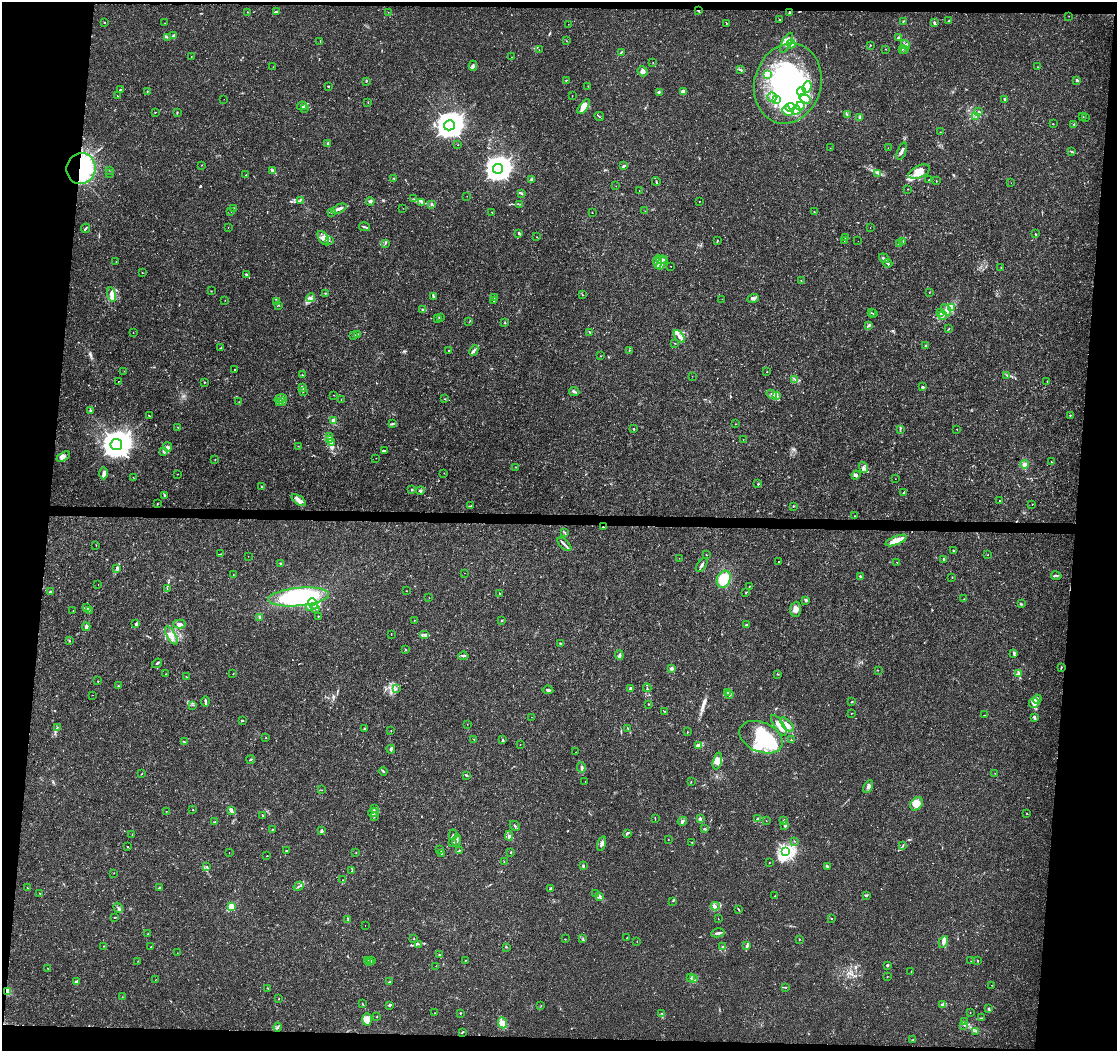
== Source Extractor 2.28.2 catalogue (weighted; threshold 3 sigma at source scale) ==
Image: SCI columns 1-4457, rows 228-4421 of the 4466 x 4702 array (HDU 1 of 3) = the unmasked area's bounding box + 8 px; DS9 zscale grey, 4 x 4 block average (1 PNG px = mean of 4 x 4 image px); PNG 1119 x 1053 px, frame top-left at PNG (2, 2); each listed source drawn as its Kron ellipse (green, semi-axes under 4 px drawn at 4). Shown black and unused: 11% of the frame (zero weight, under 3 of 4 exposures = <1% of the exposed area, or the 3 px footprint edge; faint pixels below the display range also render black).
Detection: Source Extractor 2.28.2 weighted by HDU 2 'WHT'. Background 0.00382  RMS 0.0011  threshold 0.0051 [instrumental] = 3 sigma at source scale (4.5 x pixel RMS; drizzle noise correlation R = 1.50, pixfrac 1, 0.0396/0.0396 arcsec/px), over >= 5 px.
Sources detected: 630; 1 too faint to see at this stretch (4 x 4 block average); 24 inside a brighter object's white glare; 4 cosmic-ray / hot-pixel residue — neither listed nor drawn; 26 coinciding with a brighter row at this scale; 72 inside a brighter listed object's ellipse — not listed separately; of the other 503, all 500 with FLUX_AUTO >= 0.106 (the completeness limit of this list) listed and drawn (3 fainter detections not listed), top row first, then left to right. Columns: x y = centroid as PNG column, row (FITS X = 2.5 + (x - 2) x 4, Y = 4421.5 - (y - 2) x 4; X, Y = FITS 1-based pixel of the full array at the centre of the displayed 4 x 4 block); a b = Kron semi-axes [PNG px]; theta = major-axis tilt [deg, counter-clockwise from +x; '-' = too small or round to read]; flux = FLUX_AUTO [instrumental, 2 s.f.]
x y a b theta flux
276 11 3 2 - 0.56
698 11 3 2 - 1.2
248 12 2 2 - 0.3
388 12 2 2 - 0.14
789 13 4 2 - 0.88
1069 16 2 2 - 0.15
780 20 3 2 - 0.43
903 21 3 2 - 0.45
949 21 3 2 - 0.3
104 22 2 2 - 0.89
165 23 2 2 - 0.19
726 23 2 2 - 0.16
934 23 4 2 - 1.8
568 24 2 2 - 0.12
173 36 4 3 - 1.1
167 37 2 2 - 0.3
898 38 3 2 - 0.88
566 41 2 2 - 0.16
320 42 2 2 - 0.22
786 43 11 4 62 4.7
791 44 4 4 - 2.2
870 45 2 2 - 0.47
906 45 5 2 - 1.7
886 49 2 2 - 0.22
902 49 2 2 - 0.28
905 49 3 2 - 0.42
539 50 2 2 - 0.13
621 52 4 2 - 0.66
191 56 2 2 - 0.25
511 57 2 2 - 0.16
653 63 2 2 - 0.22
473 66 5 2 - 1.1
273 67 2 2 - 0.15
1038 67 2 2 - 0.21
740 70 4 2 - 0.92
643 71 5 5 - 2.5
767 75 3 2 - 0.98
566 80 2 2 - 0.36
1077 80 3 2 - 1.1
366 81 2 2 - 0.85
788 83 40 33 74 100
328 86 2 2 - 0.83
588 86 2 2 - 0.2
807 87 6 3 69 2.8
121 90 4 2 - 0.65
147 91 2 2 - 0.34
659 92 2 2 - 0.47
683 92 3 2 - 4.2
801 92 5 4 - 2.9
117 96 4 2 - 0.48
572 96 2 2 - 0.16
772 97 5 2 - 1
224 99 2 2 - 0.11
776 99 3 2 - 1.2
805 99 6 4 -30 3.2
1005 99 2 2 - 1.2
368 102 2 2 - 0.32
302 106 5 3 - 2
800 106 4 2 - 1.3
584 107 8 4 53 7.4
790 107 4 2 - 1.5
305 109 2 2 - 0.32
796 110 4 3 - 1.8
787 111 6 4 -42 3.3
978 111 2 2 - 0.27
155 112 2 2 - 0.29
177 112 2 2 - 0.53
847 114 3 2 - 0.55
1083 116 2 2 - 0.38
599 117 5 2 - 0.53
860 117 2 2 - 9.6
976 117 2 2 - 0.41
1086 117 2 2 - 0.22
1053 124 2 2 - 0.22
1074 124 2 2 - 0.41
449 125 5 5 - 1100
940 132 2 2 - 0.17
327 143 3 2 - 0.58
458 145 2 2 - 0.34
830 148 2 2 - 0.13
888 148 2 2 - 0.11
902 151 9 2 67 2.2
1071 151 2 2 - 0.36
202 165 2 2 - 0.17
623 166 3 2 - 0.75
81 169 15 14 - 72
498 169 5 4 - 900
110 170 2 2 - 0.36
272 171 4 3 - 1.1
919 172 11 6 25 8.2
110 173 2 2 - 0.28
878 173 3 2 - 0.38
246 175 2 2 - 0.26
394 178 2 2 - 0.43
531 180 3 2 - 0.81
929 180 3 2 - 0.63
936 181 2 2 - 0.22
656 182 5 2 - 0.56
1011 183 2 2 - 0.11
616 186 2 2 - 0.12
908 189 2 2 - 0.25
639 191 2 2 - 0.17
521 193 3 2 - 0.72
467 196 2 2 - 0.14
414 199 2 2 - 0.41
300 200 2 2 - 0.4
370 201 4 3 - 1.8
699 201 2 2 - 0.3
422 202 2 2 - 0.53
432 204 2 2 - 1
520 204 2 2 - 0.26
234 208 2 2 - 0.68
403 208 2 2 - 0.15
339 209 8 2 21 3.5
645 211 2 2 - 0.16
231 212 2 2 - 0.12
331 212 3 2 - 0.63
492 212 2 2 - 0.27
814 212 3 2 - 0.39
592 213 2 2 - 0.23
365 227 5 2 - 1
86 228 5 2 - 0.89
228 228 2 2 - 0.12
870 228 2 2 - 0.29
519 233 2 2 - 2.2
1035 234 2 2 - 0.38
537 237 2 2 - 0.28
846 237 2 2 - 0.53
323 238 8 4 -57 3.7
329 240 2 2 - 0.31
717 241 4 2 - 0.64
844 241 2 2 - 0.21
858 241 2 2 - 0.12
903 241 4 2 - 0.88
385 244 2 2 - 0.48
900 244 2 2 - 0.49
884 258 5 2 - 1.4
662 260 6 3 3 2.4
116 262 2 2 - 0.21
658 262 7 3 89 3.7
661 263 7 2 63 2.2
888 263 4 2 - 0.94
671 266 2 2 - 0.25
1001 267 2 2 - 0.4
142 273 2 2 - 0.21
246 274 4 2 - 0.89
801 281 3 2 - 0.32
211 291 2 2 - 0.33
929 292 2 2 - 0.21
325 293 2 2 - 0.21
112 294 7 3 -78 4
583 295 2 2 - 0.57
433 296 3 2 - 0.91
494 297 2 2 - 0.64
311 298 4 3 - 1.8
722 299 2 2 - 0.26
753 299 6 3 18 1.7
225 300 2 2 - 0.18
493 301 2 2 - 0.31
277 302 3 2 - 0.65
279 305 2 2 - 0.33
952 307 3 2 - 0.95
422 310 3 2 - 0.76
946 310 6 4 -60 2.8
871 313 2 2 - 0.25
941 313 2 2 - 0.47
874 314 2 2 - 0.46
943 316 4 2 - 1.4
440 317 3 2 - 0.54
437 318 2 2 - 0.21
469 322 2 2 - 0.22
505 323 2 2 - 0.45
868 326 3 2 - 0.81
949 329 2 2 - 0.31
590 332 2 2 - 0.32
133 333 2 2 - 0.53
357 334 2 2 - 0.41
353 336 2 2 - 0.46
679 336 7 3 -55 2.9
675 343 2 2 - 0.26
925 345 2 2 - 2.1
221 348 4 2 - 0.69
449 350 2 2 - 0.35
474 350 6 2 66 1.6
629 350 2 2 - 0.19
600 356 2 2 - 0.18
235 370 2 2 - 0.45
124 371 2 2 - 0.14
767 372 2 2 - 0.2
302 375 2 2 - 0.31
1006 375 2 2 - 0.33
692 376 2 2 - 0.14
795 379 2 2 - 0.42
119 381 2 2 - 0.27
1047 381 2 2 - 0.3
204 382 2 2 - 0.34
302 387 4 3 - 1.2
922 387 2 2 - 1.3
303 391 3 2 - 0.54
574 391 5 2 - 1.5
772 394 5 3 - 1.6
333 395 2 2 - 0.17
776 396 3 2 - 0.8
280 399 6 3 16 1.8
341 399 2 2 - 0.18
445 399 2 2 - 0.24
239 402 2 2 - 0.15
280 402 3 2 - 0.67
283 402 3 2 - 0.58
90 411 3 2 - 0.77
1070 415 2 2 - 0.59
149 416 3 2 - 0.47
334 421 2 2 - 15
392 424 3 2 - 0.92
735 424 2 2 - 0.26
178 427 3 2 - 0.43
634 429 2 2 - 0.6
900 429 2 2 - 0.34
957 429 2 2 - 0.21
330 437 3 2 - 0.41
330 440 2 2 - 0.29
743 440 2 2 - 0.11
331 442 3 2 - 0.49
116 444 6 5 - 1400
298 446 2 2 - 0.2
167 447 4 2 - 0.99
163 451 3 2 - 0.63
385 451 3 2 - 0.95
63 457 7 3 31 2.9
376 458 2 2 - 0.16
215 460 2 2 - 0.28
1051 461 2 2 - 0.24
1024 464 4 4 - 2.3
516 467 2 2 - 0.25
863 468 6 4 -74 2
104 473 6 3 -89 1.7
444 473 2 2 - 0.21
178 474 2 2 - 0.27
856 475 4 3 - 1.3
133 477 2 2 - 0.27
896 479 2 2 - 0.12
758 484 2 2 - 0.58
261 486 2 2 - 0.55
411 490 2 2 - 0.35
420 490 4 2 - 0.97
903 493 2 2 - 0.36
164 495 4 2 - 0.65
299 500 8 4 -35 3.1
1000 500 3 2 - 0.74
157 504 2 2 - 0.33
1032 504 2 2 - 0.25
471 506 2 2 - 0.19
793 506 2 2 - 0.56
854 516 2 2 - 0.33
603 527 2 2 - 1.3
565 532 3 2 - 0.5
896 540 11 4 22 8.3
564 544 8 2 -43 1.9
96 545 2 2 - 0.15
953 551 2 2 - 0.49
221 554 2 2 - 0.38
706 555 2 2 - 0.27
988 555 2 2 - 0.44
248 556 2 2 - 0.14
679 558 2 2 - 0.2
944 559 2 2 - 1.4
778 561 2 2 - 0.19
897 562 2 2 - 0.24
280 563 3 2 - 0.55
702 565 8 2 54 1.6
117 568 3 2 - 0.64
464 573 2 2 - 0.11
233 574 2 2 - 0.16
860 576 3 2 - 0.61
1056 576 5 2 - 1.1
952 577 2 2 - 0.24
724 579 9 6 64 18
98 584 2 2 - 0.14
749 586 2 2 - 0.2
167 589 2 2 - 0.25
51 591 4 2 - 0.65
406 591 2 2 - 0.23
499 593 2 2 - 0.37
746 593 3 2 - 0.36
299 597 30 9 5 87
429 598 2 2 - 0.21
964 599 2 2 - 0.2
806 600 2 2 - 4.6
313 604 6 4 -65 3.4
1021 604 4 2 - 0.66
309 607 3 2 - 1.4
86 608 2 2 - 0.32
316 609 2 2 - 0.38
796 609 7 5 87 3.5
89 610 2 2 - 0.18
73 611 2 2 - 0.26
318 616 2 2 - 0.37
260 617 4 2 - 1.2
415 620 2 2 - 0.16
502 620 2 2 - 0.47
135 624 4 2 - 0.76
180 624 6 4 0 3.5
746 625 3 2 - 0.95
86 627 4 3 - 2.5
391 634 3 2 - 0.21
425 634 5 2 - 1.1
171 636 10 3 -61 3.2
70 640 2 2 - 0.22
561 644 3 2 - 0.87
405 650 2 2 - 0.46
1014 654 4 2 - 1.4
619 655 5 2 - 1.5
463 656 5 3 - 1
157 663 5 2 - 0.67
1061 667 3 2 - 0.47
672 668 2 2 - 1.7
878 670 2 2 - 0.18
1019 673 3 2 - 1.7
166 674 2 2 - 0.28
233 674 3 2 - 0.33
777 674 2 2 - 0.56
186 677 2 2 - 0.34
98 681 2 2 - 0.17
118 686 2 2 - 0.5
647 688 4 2 - 0.7
396 689 2 2 - 0.4
630 689 3 2 - 1.4
548 690 5 2 - 1.4
727 692 3 2 - 1
92 695 2 2 - 0.53
729 695 3 2 - 0.49
1037 699 4 2 - 1.5
205 702 5 3 - 1.2
852 702 3 2 - 0.64
1034 703 5 5 - 3.2
649 704 2 2 - 0.35
193 705 2 2 - 0.29
665 711 2 2 - 0.25
852 713 2 2 - 0.29
984 715 2 2 - 0.21
532 717 2 2 - 0.12
1034 717 3 3 - 1.1
242 720 2 2 - 0.7
467 724 2 2 - 0.19
787 724 9 4 -46 3.4
779 725 12 4 -57 4.6
57 728 2 2 - 0.31
628 728 3 2 - 0.39
364 729 3 2 - 0.4
391 730 2 2 - 0.18
687 732 2 2 - 0.27
761 737 23 14 -24 41
266 738 2 2 - 0.6
474 739 2 2 - 0.38
502 740 3 2 - 0.76
791 740 2 2 - 0.31
184 742 2 2 - 0.33
520 745 2 2 - 0.15
698 745 4 3 - 1.4
391 749 4 2 - 1.7
576 752 2 2 - 0.11
251 760 4 2 - 0.71
717 761 8 4 76 3.9
581 767 5 2 - 1.7
383 771 4 2 - 0.8
995 773 2 2 - 0.15
141 774 2 2 - 0.34
466 775 4 2 - 0.69
585 781 2 2 - 0.11
691 782 2 2 - 0.17
868 787 7 2 64 2.2
321 790 2 2 - 0.2
917 804 7 5 52 8.1
374 809 2 2 - 0.64
193 810 2 2 - 0.2
166 811 2 2 - 0.16
231 811 3 2 - 0.93
373 813 5 2 - 1.4
1026 813 2 2 - 0.18
263 815 3 2 - 0.48
374 817 2 2 - 0.39
655 818 3 2 - 0.32
757 818 3 2 - 0.5
700 819 4 3 - 1.2
784 820 2 2 - 0.46
682 821 5 2 - 1
766 821 2 2 - 0.15
215 822 3 2 - 0.65
515 826 5 2 - 0.97
785 826 3 2 - 0.71
272 829 3 2 - 0.35
704 829 2 2 - 0.37
321 831 3 2 - 1.6
627 833 4 2 - 0.83
132 834 2 2 - 0.22
453 835 5 2 - 0.74
509 836 5 3 - 1.4
457 840 7 2 82 1.5
668 840 2 2 - 0.22
794 841 2 2 - 0.35
692 842 2 2 - 0.34
452 843 2 2 - 0.42
602 843 7 3 73 2.1
903 846 3 2 - 0.5
127 847 2 2 - 0.29
440 850 2 2 - 0.28
460 850 3 2 - 0.47
286 851 2 2 - 1.3
229 852 2 2 - 0.12
356 852 2 2 - 0.19
510 852 2 2 - 0.48
786 852 3 2 - 190
441 853 2 2 - 0.4
267 856 2 2 - 0.31
504 861 2 2 - 0.22
769 862 2 2 - 0.16
583 866 3 2 - 1.1
828 866 2 2 - 0.41
207 867 4 2 - 0.62
352 871 2 2 - 0.29
114 873 2 2 - 0.13
343 880 2 2 - 0.19
299 886 5 2 - 1
27 888 2 2 - 0.25
159 888 3 2 - 1.1
551 888 3 2 - 1.3
40 893 2 2 - 0.38
595 893 3 2 - 0.48
867 895 3 2 - 0.38
600 896 4 3 - 1.1
775 896 2 2 - 0.32
672 901 2 2 - 0.32
715 906 4 3 - 1.2
231 907 2 2 - 32
118 908 5 2 - 1.2
739 910 2 2 - 0.36
115 918 2 2 - 0.29
831 918 2 2 - 0.4
348 919 3 2 - 0.39
718 919 2 2 - 0.13
365 926 2 2 - 0.12
718 933 7 2 12 1.6
148 934 2 2 - 0.4
583 938 2 2 - 0.4
627 938 2 2 - 0.35
414 939 2 2 - 0.43
565 939 2 2 - 0.25
799 939 3 2 - 0.34
637 941 2 2 - 0.18
943 942 6 3 63 2
418 944 3 2 - 0.56
747 945 4 2 - 1.4
104 946 2 2 - 0.27
723 946 2 2 - 0.54
151 947 2 2 - 0.47
507 947 3 2 - 0.37
177 953 2 2 - 0.19
439 954 2 2 - 0.33
465 960 2 2 - 0.42
138 961 2 2 - 0.18
367 961 2 2 - 0.34
371 961 2 2 - 0.43
971 961 2 2 - 0.14
977 961 2 2 - 0.49
370 962 2 2 - 0.61
888 965 2 2 - 0.65
436 966 2 2 - 0.11
48 968 2 2 - 0.25
911 972 2 2 - 0.21
887 977 2 2 - 0.19
691 978 3 2 - 0.72
693 979 2 2 - 0.69
155 980 2 2 - 0.19
76 982 4 2 - 2.4
390 982 2 2 - 0.57
992 985 2 2 - 0.19
786 987 2 2 - 0.4
268 988 3 2 - 0.46
7 992 2 2 - 14
122 997 2 2 - 0.18
279 999 2 2 - 0.26
362 1004 2 2 - 0.3
942 1004 3 2 - 1.3
390 1005 4 2 - 0.98
541 1005 2 2 - 0.18
989 1009 2 2 - 0.73
970 1012 2 2 - 0.21
435 1013 2 2 - 0.2
460 1013 2 2 - 0.56
662 1014 2 2 - 0.45
377 1016 2 2 - 0.35
982 1018 2 2 - 0.33
367 1019 6 4 89 4.1
964 1021 4 2 - 0.66
502 1023 5 3 - 2.7
964 1025 2 2 - 0.3
278 1027 4 2 - 0.8
976 1031 2 2 - 0.51
463 1032 3 2 - 0.66
913 1040 3 2 - 0.48
Overlapping masked pixels (flux is a lower limit): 3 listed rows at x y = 698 11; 81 169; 7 992
Diffuse or blended objects may show on this block-average render without a row.